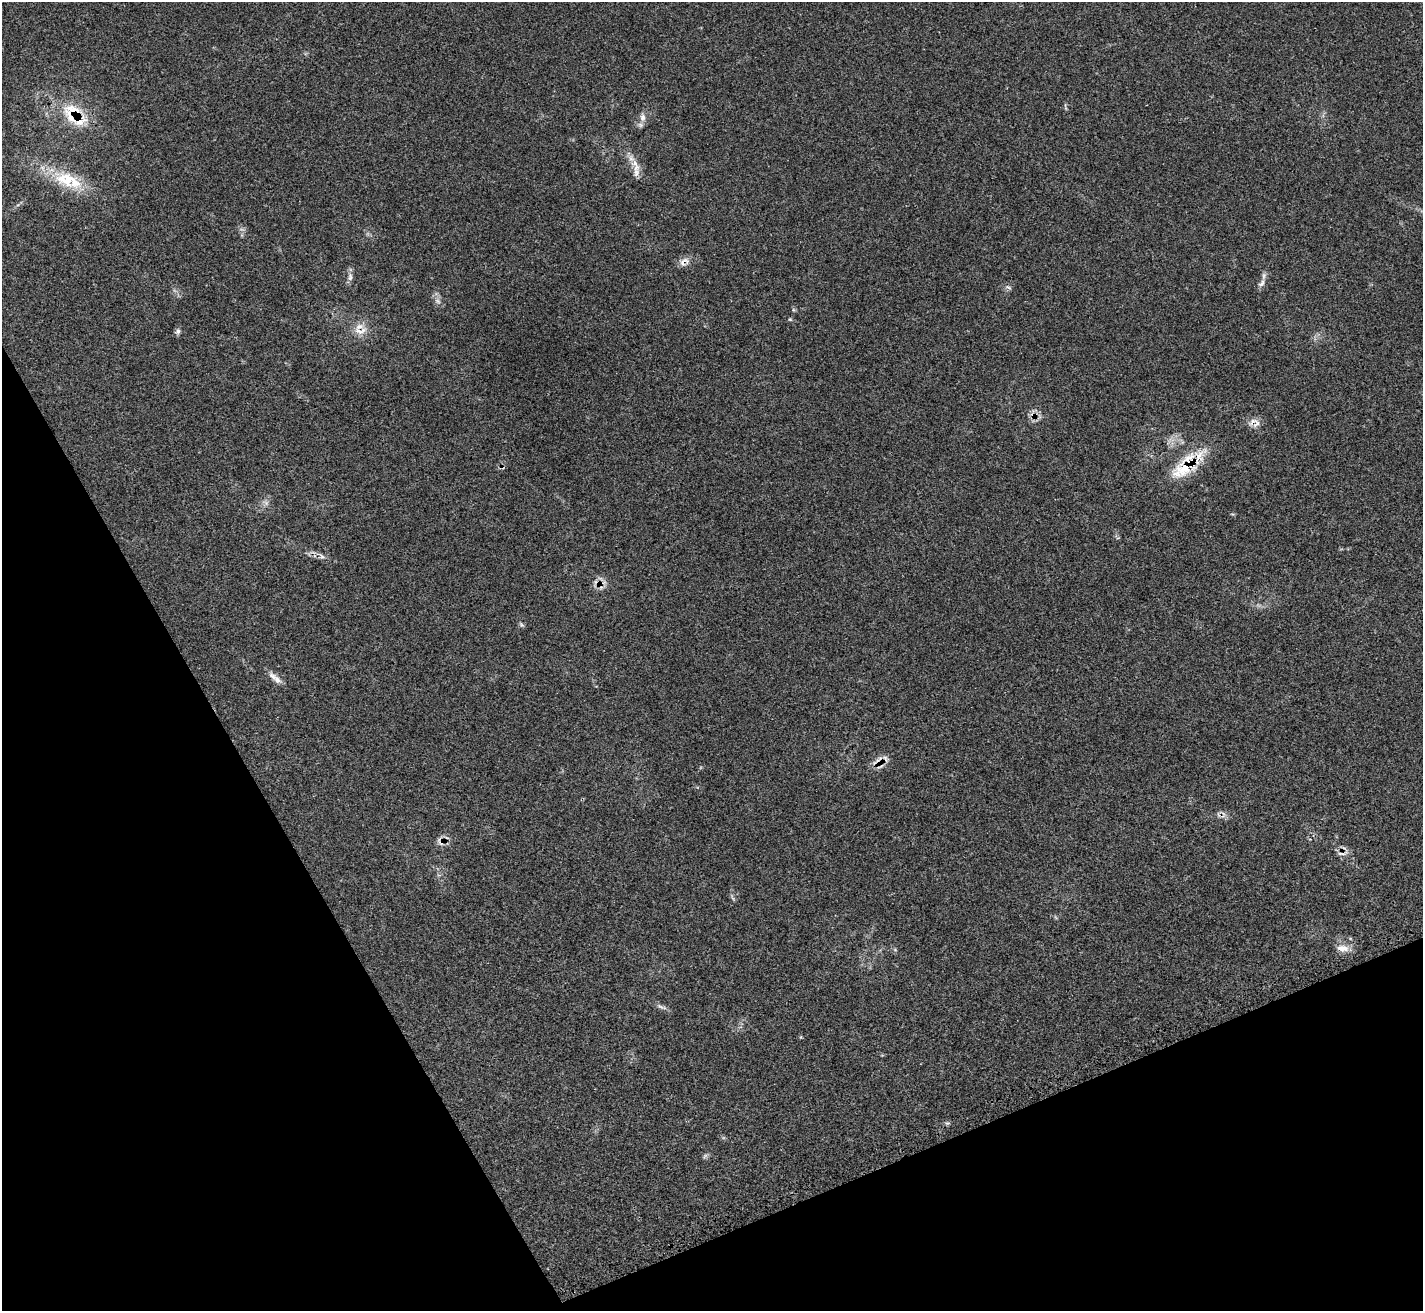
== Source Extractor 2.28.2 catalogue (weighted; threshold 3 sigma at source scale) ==
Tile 14 of 4 x 4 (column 2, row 4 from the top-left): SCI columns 1450-2870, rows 293-1601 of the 5713 x 5703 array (HDU 1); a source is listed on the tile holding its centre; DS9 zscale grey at full resolution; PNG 1425 x 1313 px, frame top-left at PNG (2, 2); no overlay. Shown black and unused: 23% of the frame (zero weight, under 3 of 4 exposures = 2% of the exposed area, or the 3 px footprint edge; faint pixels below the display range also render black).
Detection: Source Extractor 2.28.2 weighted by HDU 2 'WHT'; one run over the whole footprint, this tile lists its part. Background 0.0538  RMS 0.0053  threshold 0.0237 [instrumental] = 3 sigma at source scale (4.5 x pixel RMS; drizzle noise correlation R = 1.50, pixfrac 1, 0.05/0.05 arcsec/px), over >= 5 px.
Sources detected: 28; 3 cosmic-ray / hot-pixel residue — not listed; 3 inside a brighter listed object's ellipse — not listed separately; the other 22 listed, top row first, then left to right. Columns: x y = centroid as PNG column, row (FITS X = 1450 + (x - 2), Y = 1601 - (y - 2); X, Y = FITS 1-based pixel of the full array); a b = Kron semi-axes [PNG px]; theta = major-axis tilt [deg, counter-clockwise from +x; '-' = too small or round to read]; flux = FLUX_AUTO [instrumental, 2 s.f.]
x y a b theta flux
74 111 36 16 -28 18
643 117 11 8 -90 3
636 168 13 8 60 3.7
66 179 36 21 -13 22
684 261 16 9 31 3.5
350 277 13 6 89 2.3
1262 283 12 7 50 2.3
1008 287 9 3 -29 0.86
438 301 8 6 -22 1.6
790 319 6 4 -1 0.58
178 331 9 6 81 1.4
360 331 22 10 2 6
1033 415 11 5 -38 2.3
1257 424 14 7 53 2.8
1187 465 56 17 41 24
266 503 7 5 -46 1.4
521 624 6 5 - 0.9
277 680 14 8 -52 3.4
877 760 19 6 41 3.6
1342 948 15 8 -6 4.6
660 1006 13 5 -26 1.9
705 1156 8 4 38 0.97
Overlapping masked pixels (flux is a lower limit): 6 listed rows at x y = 74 111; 684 261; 360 331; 1033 415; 1187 465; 877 760